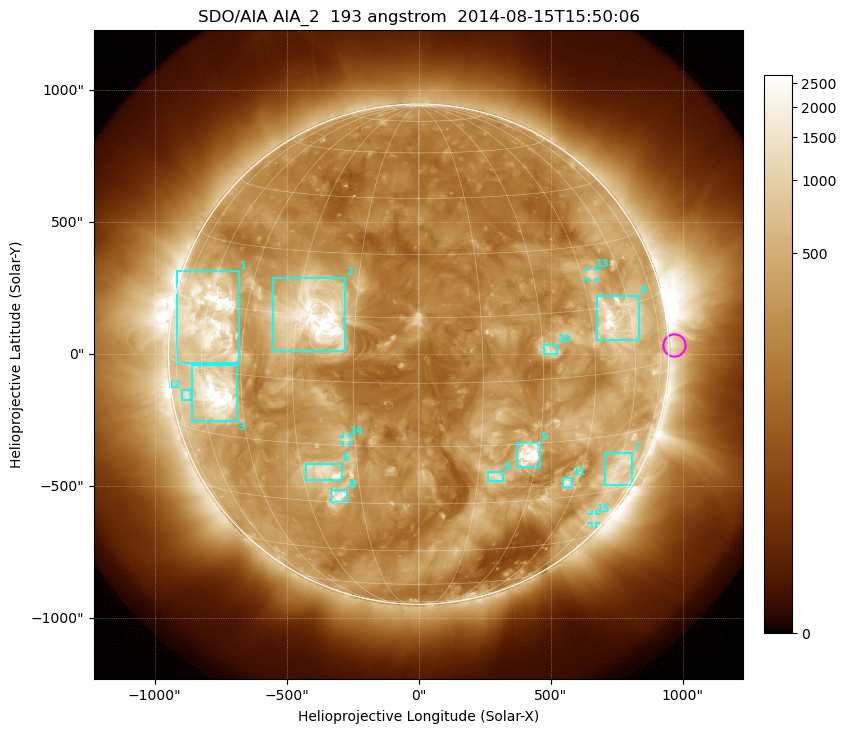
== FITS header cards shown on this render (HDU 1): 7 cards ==
TELESCOP= 'SDO/AIA'
INSTRUME= 'AIA_2'
WAVELNTH=                  193
WAVEUNIT= 'angstrom'
DATE-OBS= '2014-08-15T15:50:06.84'
CTYPE1  = 'HPLN-TAN'
CTYPE2  = 'HPLT-TAN'

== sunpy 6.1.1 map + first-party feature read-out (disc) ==
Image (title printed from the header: SDO/AIA AIA_2  193 angstrom  2014-08-15T15:50:06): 1024 x 1024 px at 2.4 arcsec/px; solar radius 948 arcsec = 395 px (full disc in frame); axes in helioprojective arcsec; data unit not stated in the header (colour bar unlabelled)
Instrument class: DISC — disc imager (sunpy class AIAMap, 193 A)
Bright regions (active regions / flare kernels): reference = the median radial profile (limb darkening/brightening removed); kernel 9 px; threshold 5 sigma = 680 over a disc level ~267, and >= 1.15x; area >= 12 px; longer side >= 9 px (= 22 arcsec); searched inside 0.97 R_sun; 15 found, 15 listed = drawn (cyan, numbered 1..; 3 of them under ~33 arcsec drawn as corner ticks so the feature stays visible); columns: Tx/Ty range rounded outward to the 5 arcsec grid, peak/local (2 s.f.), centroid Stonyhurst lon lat
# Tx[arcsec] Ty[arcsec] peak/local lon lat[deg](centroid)
1 -920..-680 -35..315 12 -58 +12
2 -555..-275 10..290 15 -25 +15
3 -860..-685 -255..-40 14 -54 -5
4 675..835 50..220 9.4 +54 +12
5 375..460 -430..-335 12 +27 -18
6 -425..-290 -480..-415 7 -24 -22
7 705..810 -495..-375 4.1 +61 -24
8 -335..-270 -565..-515 8.9 -21 -28
9 265..320 -480..-445 4.4 +20 -23
10 475..525 0..35 4.9 +32 +7
11 545..580 -505..-465 6.6 +41 -26
12 -895..-860 -175..-135 3.8 -69 -7
13 640..670 285..320 4.6 +49 +23
14 -285..-265 -335..-310 4.3 -17 -13
15 655..675 -640..-605 3.1 +63 -38
Off-limb structures (1.02-1.3 R_sun): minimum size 162 px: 2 found; the strongest spans PA ~225..305 deg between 1.02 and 1.3 R_sun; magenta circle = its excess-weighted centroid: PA ~270 deg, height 1.02 R_sun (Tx ~970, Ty ~35 arcsec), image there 2.2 x the reference